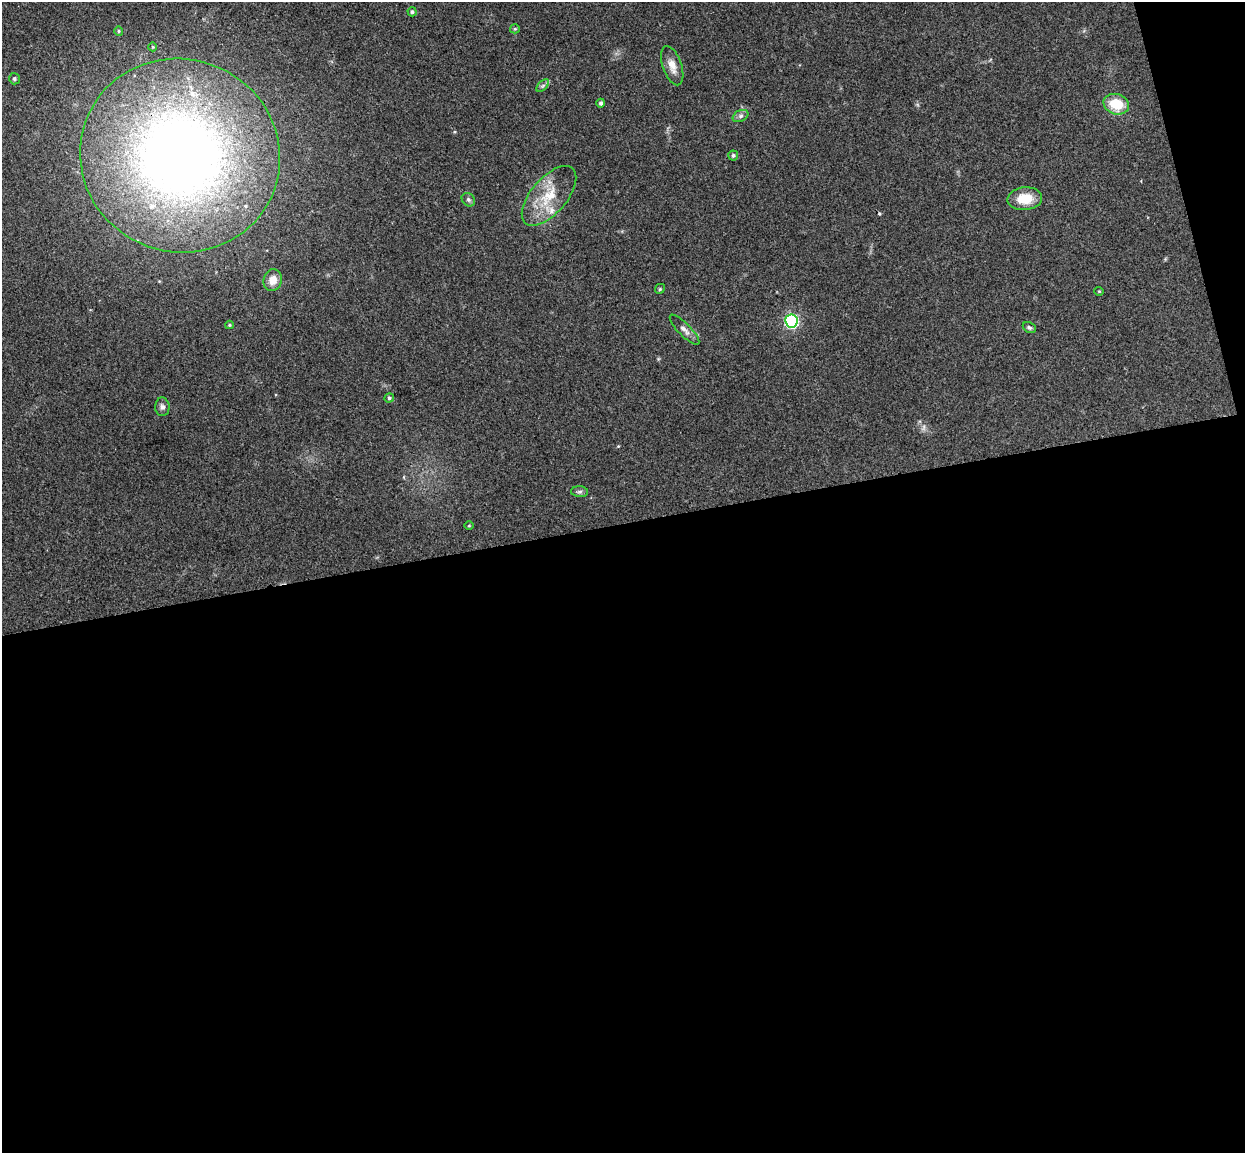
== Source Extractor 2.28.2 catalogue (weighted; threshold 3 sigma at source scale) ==
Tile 16 of 4 x 4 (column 4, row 4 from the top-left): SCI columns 3787-5029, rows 154-1304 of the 5085 x 5029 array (HDU 1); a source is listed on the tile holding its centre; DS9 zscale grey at full resolution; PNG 1247 x 1155 px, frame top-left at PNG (2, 2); each listed source drawn as its Kron ellipse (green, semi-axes under 4 px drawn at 4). Shown black and unused: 56% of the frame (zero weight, under 3 of 4 exposures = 5% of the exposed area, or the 3 px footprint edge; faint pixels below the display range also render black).
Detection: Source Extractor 2.28.2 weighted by HDU 2 'WHT'; one run over the whole footprint, this tile lists its part. Background 0.0705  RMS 0.0076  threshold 0.0343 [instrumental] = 3 sigma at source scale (4.5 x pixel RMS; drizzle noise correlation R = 1.50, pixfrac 1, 0.05/0.05 arcsec/px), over >= 5 px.
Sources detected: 30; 1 cosmic-ray / hot-pixel residue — neither listed nor drawn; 3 inside a brighter listed object's ellipse — not listed separately; the other 26 listed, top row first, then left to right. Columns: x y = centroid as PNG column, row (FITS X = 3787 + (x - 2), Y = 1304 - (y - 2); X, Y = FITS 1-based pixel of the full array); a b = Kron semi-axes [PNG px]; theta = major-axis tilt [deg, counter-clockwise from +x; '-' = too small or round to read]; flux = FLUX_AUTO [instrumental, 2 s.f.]
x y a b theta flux
412 12 4 4 - 1.4
515 29 5 4 - 0.87
119 31 4 4 - 0.86
153 47 4 3 - 0.65
672 66 20 9 -71 7.9
14 79 6 5 - 1.2
543 86 7 4 44 1.7
601 103 4 4 - 1.8
1116 104 13 10 -17 19
741 116 8 5 27 2.1
733 155 5 5 - 1.6
180 156 100 96 -20 660
549 196 36 17 50 27
1025 199 17 11 4 16
468 200 7 6 - 1.7
273 280 11 9 77 8.3
660 289 5 4 - 1
1099 291 4 4 - 0.8
791 321 6 6 - 120
229 325 4 4 - 0.91
1029 327 7 5 -28 1.5
684 330 20 6 -46 4.1
389 398 5 4 - 1.3
162 407 9 7 -88 2.6
580 492 8 5 -4 1.7
469 526 4 3 - 0.67
Overlapping masked pixels (flux is a lower limit): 1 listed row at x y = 180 156